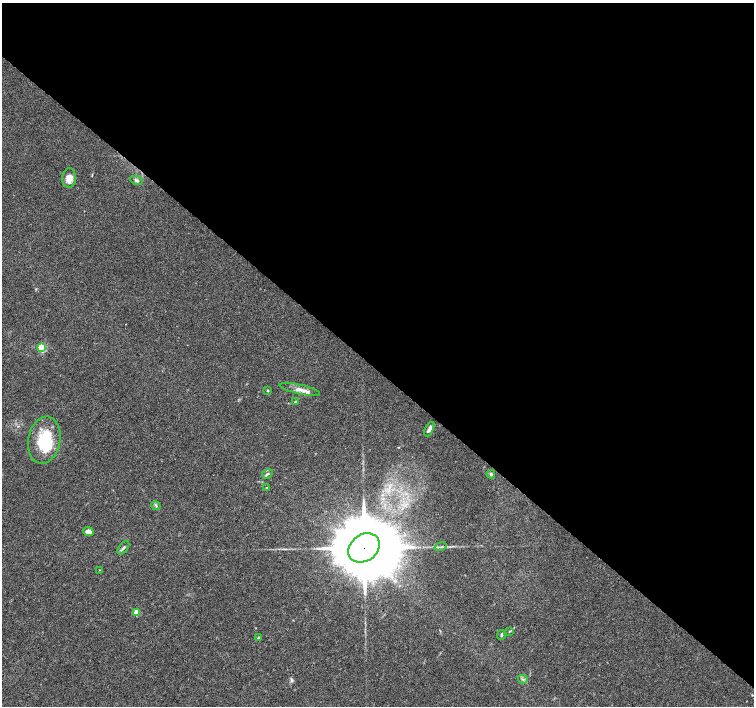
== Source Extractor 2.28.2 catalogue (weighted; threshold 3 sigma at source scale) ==
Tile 3 of 4 x 4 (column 3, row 1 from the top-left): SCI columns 3008-4510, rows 4389-5796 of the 6021 x 6027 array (HDU 1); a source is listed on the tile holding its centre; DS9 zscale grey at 2 x 2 block average (1 PNG px = mean of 2 x 2 image px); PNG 756 x 708 px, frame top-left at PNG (2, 3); each listed source drawn as its Kron ellipse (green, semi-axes under 4 px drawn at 4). Shown black and unused: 52% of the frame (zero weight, under 3 of 4 exposures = <1% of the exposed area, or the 3 px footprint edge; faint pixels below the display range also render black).
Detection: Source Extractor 2.28.2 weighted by HDU 2 'WHT'; one run over the whole footprint, this tile lists its part. Background 0.026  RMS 0.0034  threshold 0.0153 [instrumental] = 3 sigma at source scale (4.5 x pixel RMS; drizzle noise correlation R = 1.50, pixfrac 1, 0.0396/0.0396 arcsec/px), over >= 5 px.
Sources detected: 24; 2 inside a brighter listed object's ellipse — not listed separately; the other 22 listed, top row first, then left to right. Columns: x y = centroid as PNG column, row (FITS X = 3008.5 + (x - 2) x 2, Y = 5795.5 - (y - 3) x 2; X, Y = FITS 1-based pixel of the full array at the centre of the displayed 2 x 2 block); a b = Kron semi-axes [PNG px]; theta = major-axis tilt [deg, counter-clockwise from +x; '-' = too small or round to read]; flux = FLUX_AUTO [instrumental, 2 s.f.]
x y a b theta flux
69 178 10 7 84 6.8
136 180 6 4 -23 1.8
42 348 3 3 - 53
300 389 21 4 -13 5.8
268 391 2 2 - 1
295 401 4 3 - 0.78
429 429 7 3 63 3.4
44 440 24 16 80 34
267 474 6 2 30 1
491 474 4 3 - 1.7
267 488 3 3 - 0.97
156 506 5 3 - 1.2
88 532 5 4 - 4.9
441 547 6 2 19 1
123 548 8 3 53 1.6
364 548 17 13 37 14000
99 570 3 2 - 0.35
137 612 3 3 - 18
509 631 3 3 - 0.59
501 635 5 3 - 1
259 638 3 2 - 2
523 679 5 2 - 0.94
Overlapping masked pixels (flux is a lower limit): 1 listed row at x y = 364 548
Diffuse or blended objects may show on this block-average render without a row.